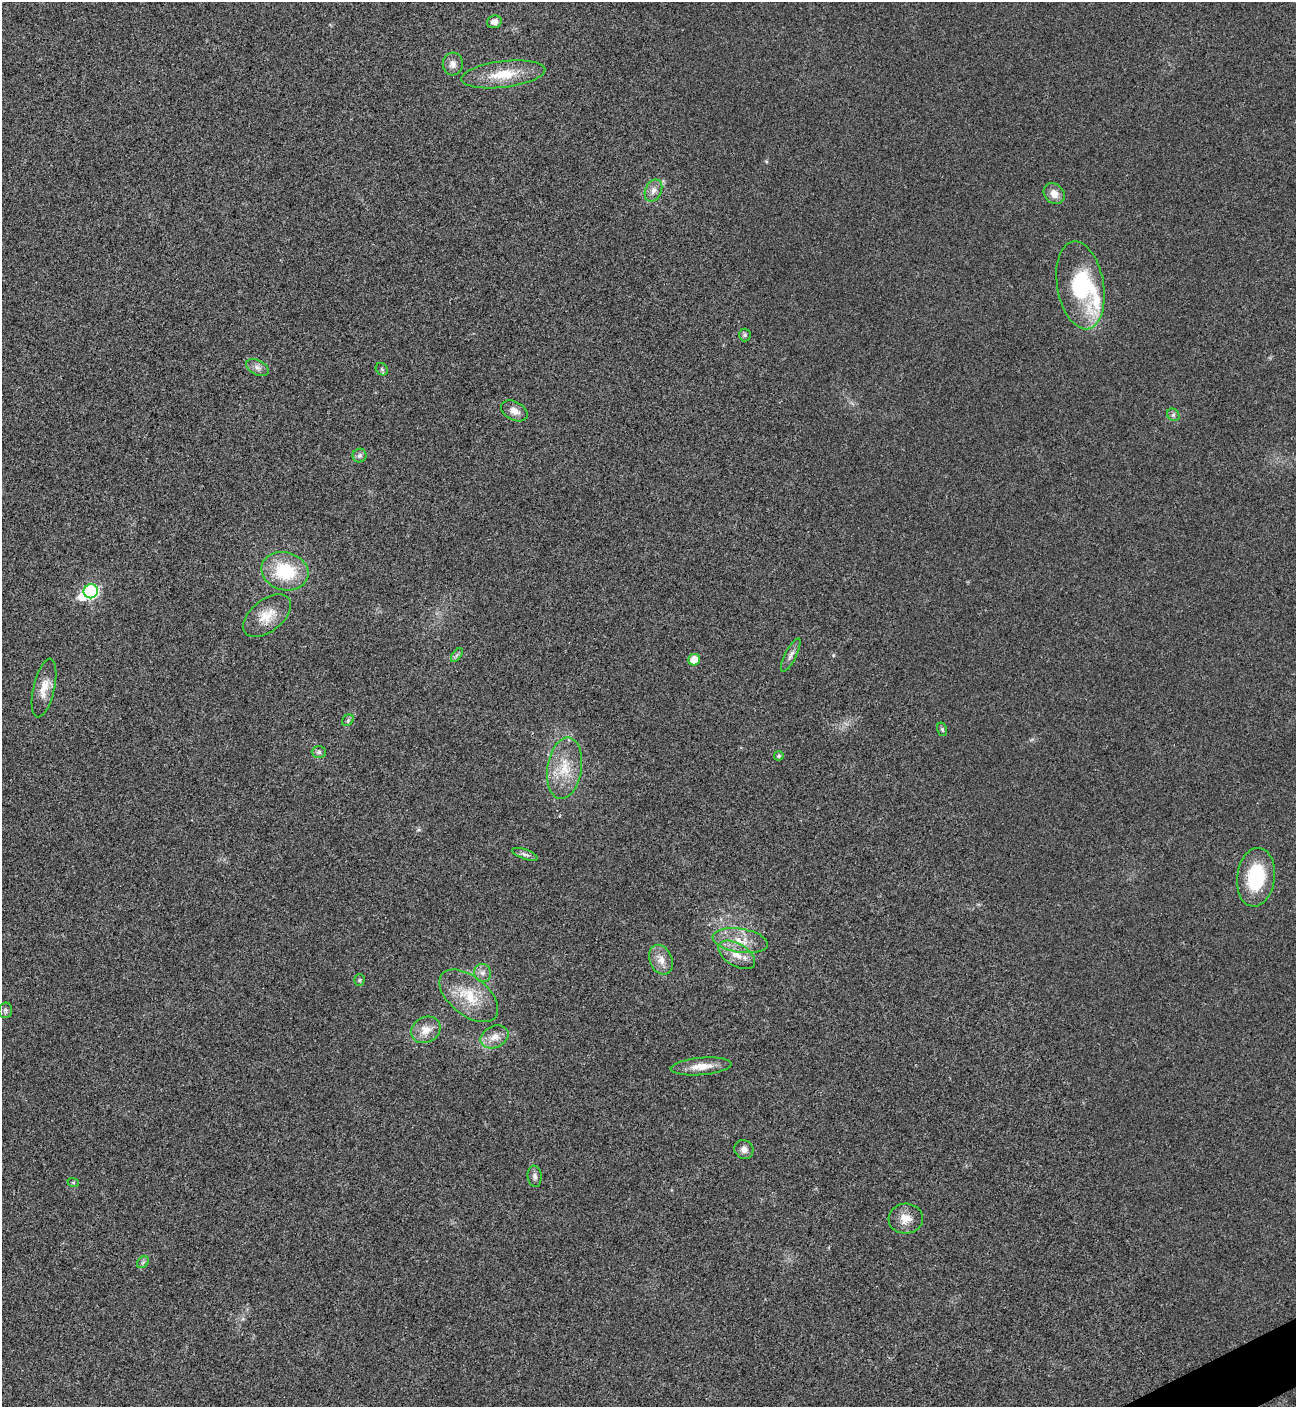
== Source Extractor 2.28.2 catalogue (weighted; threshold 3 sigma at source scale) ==
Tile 6 of 4 x 4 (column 2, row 2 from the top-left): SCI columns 1586-2879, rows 2815-4219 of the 5624 x 5637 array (HDU 1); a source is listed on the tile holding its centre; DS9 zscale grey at full resolution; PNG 1298 x 1409 px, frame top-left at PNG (2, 2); each listed source drawn as its Kron ellipse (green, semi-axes under 4 px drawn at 4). Shown black and unused: <1% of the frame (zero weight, under 3 of 4 exposures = <1% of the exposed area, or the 3 px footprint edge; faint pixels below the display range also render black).
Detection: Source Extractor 2.28.2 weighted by HDU 2 'WHT'; one run over the whole footprint, this tile lists its part. Background 0.0203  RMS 0.0056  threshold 0.0251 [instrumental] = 3 sigma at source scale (4.5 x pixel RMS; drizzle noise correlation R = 1.50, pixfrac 1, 0.05/0.05 arcsec/px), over >= 5 px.
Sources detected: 44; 1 inside a brighter object's white glare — neither listed nor drawn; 2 inside a brighter listed object's ellipse — not listed separately; the other 41 listed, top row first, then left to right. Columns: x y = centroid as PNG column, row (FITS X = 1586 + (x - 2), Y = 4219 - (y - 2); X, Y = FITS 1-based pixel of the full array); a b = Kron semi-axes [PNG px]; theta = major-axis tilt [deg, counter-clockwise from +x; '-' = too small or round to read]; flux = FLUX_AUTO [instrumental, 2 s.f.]
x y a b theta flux
494 22 7 6 - 3.1
453 64 11 10 - 3.3
503 74 42 13 7 17
653 190 11 8 66 3.3
1054 194 11 9 -46 5.2
1080 285 44 23 -80 46
745 335 6 6 - 1.1
257 367 12 7 -27 2.8
382 369 7 5 -45 1
514 411 14 9 -28 4.3
1173 415 7 5 -45 1.2
359 456 7 7 - 1.4
285 571 24 19 -16 29
91 591 7 7 - 76
267 616 28 16 39 12
457 655 8 4 53 1.2
791 655 19 5 63 2.7
694 660 6 5 - 9
44 688 30 10 77 8
348 720 6 5 - 1.2
942 729 7 5 -74 0.91
319 752 7 6 - 1.6
779 756 5 4 - 1.2
565 768 31 17 81 17
525 854 13 5 -19 2
1256 877 29 19 82 33
740 941 28 12 -9 11
737 955 20 11 -31 7.8
661 960 15 11 -66 5.6
482 973 9 8 - 2.8
359 980 5 5 - 0.85
469 996 34 19 -39 20
5 1010 8 7 - 1.4
426 1030 15 12 27 7.3
495 1037 15 10 24 5.7
701 1066 30 8 5 7.9
744 1149 10 9 - 3.1
535 1176 10 7 -85 2.1
73 1182 6 3 -19 0.65
906 1219 17 15 3 7.2
143 1262 7 5 44 1.2